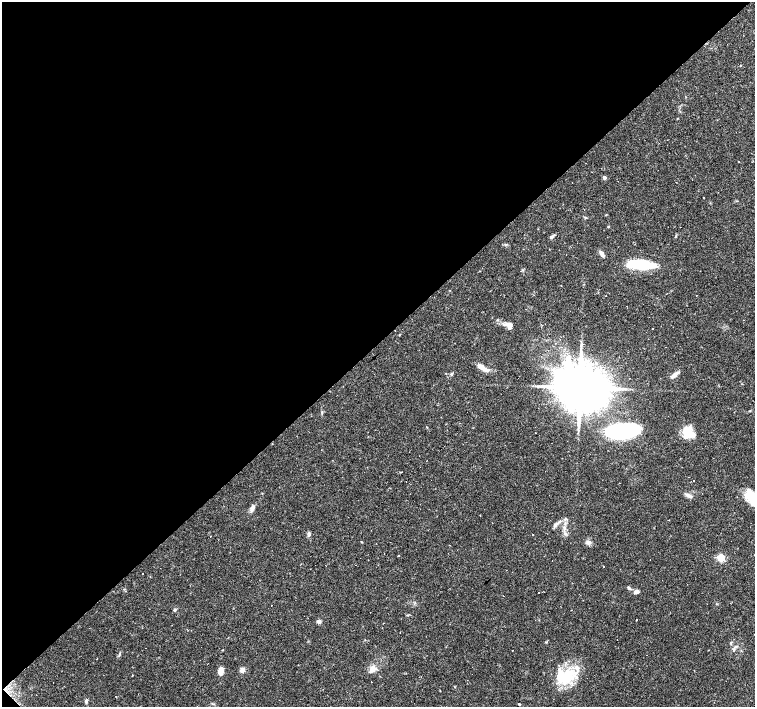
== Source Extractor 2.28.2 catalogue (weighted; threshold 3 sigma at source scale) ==
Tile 5 of 4 x 4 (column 1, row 2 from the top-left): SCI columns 1-1505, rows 2973-4381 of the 6021 x 6009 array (HDU 1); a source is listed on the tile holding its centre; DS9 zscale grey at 2 x 2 block average (1 PNG px = mean of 2 x 2 image px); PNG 757 x 709 px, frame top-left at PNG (2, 2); no overlay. Shown black and unused: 49% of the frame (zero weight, under 2 of 3 exposures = <1% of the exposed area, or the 3 px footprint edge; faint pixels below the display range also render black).
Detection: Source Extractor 2.28.2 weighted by HDU 2 'WHT'; one run over the whole footprint, this tile lists its part. Background 0.0388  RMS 0.0031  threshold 0.0141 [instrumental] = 3 sigma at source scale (4.5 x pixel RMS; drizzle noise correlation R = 1.50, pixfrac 1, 0.0396/0.0396 arcsec/px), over >= 5 px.
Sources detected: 98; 2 inside a brighter object's white glare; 28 cosmic-ray / hot-pixel residue — not listed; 3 inside a brighter listed object's ellipse — not listed separately; the other 65 listed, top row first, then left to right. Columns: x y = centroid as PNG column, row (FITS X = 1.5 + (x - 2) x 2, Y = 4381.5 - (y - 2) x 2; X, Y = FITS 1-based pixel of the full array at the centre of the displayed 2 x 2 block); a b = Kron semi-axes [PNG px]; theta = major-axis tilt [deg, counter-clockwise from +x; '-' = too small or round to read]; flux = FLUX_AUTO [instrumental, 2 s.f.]
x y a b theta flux
741 65 3 2 - 0.37
677 118 3 2 - 0.35
739 162 2 2 - 0.31
604 178 3 2 - 3.9
703 197 2 2 - 0.31
608 227 3 2 - 0.48
551 237 5 4 - 1.5
505 245 3 2 - 0.47
602 254 7 4 -61 3.3
641 264 26 8 -8 35
520 271 2 2 - 0.33
500 295 2 2 - 0.33
696 295 2 2 - 0.31
509 324 8 6 20 3
652 329 2 2 - 0.43
665 347 2 2 - 2.3
482 367 15 4 -31 7.3
451 374 4 3 - 1.1
674 375 10 4 41 3.9
580 387 12 11 - 5400
322 412 5 3 - 0.94
427 427 3 2 - 0.4
622 431 25 11 4 140
688 434 13 10 -29 16
401 472 2 2 - 0.62
694 481 2 2 - 0.78
688 495 8 5 -32 2.9
752 497 19 10 -52 23
252 508 9 4 61 3.2
480 515 2 2 - 0.42
559 522 12 3 30 2.8
565 524 4 2 - 1
564 529 4 2 - 0.98
565 533 5 4 - 1.6
532 534 2 2 - 0.57
309 535 5 4 - 1.3
210 536 2 2 - 0.21
589 542 5 4 - 1.7
449 545 2 2 - 0.29
384 554 2 2 - 0.23
399 555 2 2 - 0.51
721 558 3 3 - 41
552 560 2 2 - 0.45
603 566 2 2 - 3.5
629 588 4 4 - 1.1
636 592 6 4 19 2.8
539 593 2 2 - 0.36
175 610 3 3 - 1.4
408 615 4 2 - 0.66
422 620 2 2 - 0.93
636 620 2 2 - 0.61
319 622 2 2 - 6.4
731 642 3 3 - 0.65
736 646 5 3 - 1.3
223 650 3 2 - 0.68
512 650 2 2 - 0.3
734 650 3 3 - 0.65
119 654 3 2 - 0.64
242 670 3 3 - 11
372 670 10 6 24 4.3
221 671 7 5 89 6.1
568 675 17 13 85 25
116 697 3 2 - 0.25
86 701 5 3 - 1.5
519 704 3 2 - 0.69
Isophote crosses this tile's border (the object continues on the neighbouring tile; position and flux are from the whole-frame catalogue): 1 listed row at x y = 752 497
Diffuse or blended objects may show on this block-average render without a row.